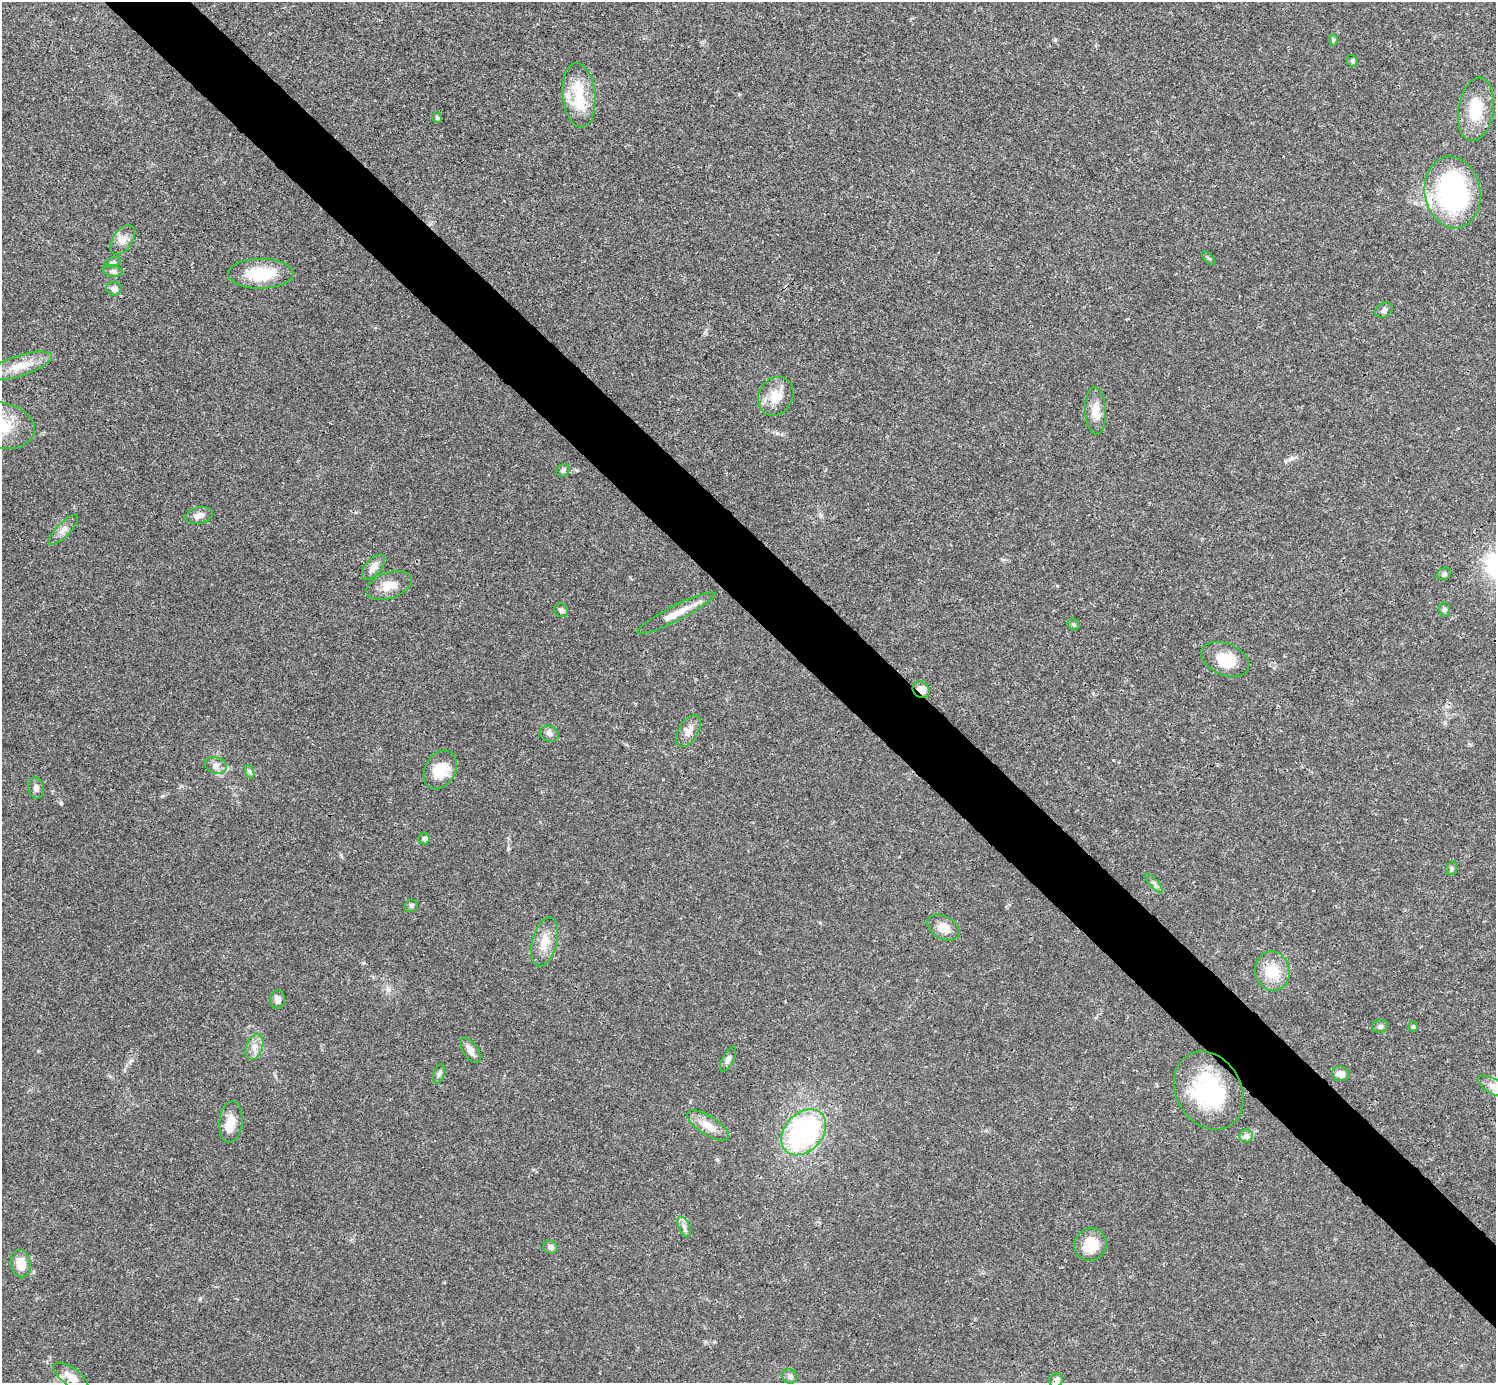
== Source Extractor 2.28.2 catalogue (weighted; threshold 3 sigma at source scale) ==
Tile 6 of 4 x 4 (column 2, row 2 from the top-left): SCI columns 1497-2990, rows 2921-4301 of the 5982 x 5981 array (HDU 1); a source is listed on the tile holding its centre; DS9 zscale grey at full resolution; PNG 1498 x 1385 px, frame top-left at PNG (2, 2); each listed source drawn as its Kron ellipse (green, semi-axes under 4 px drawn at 4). Shown black and unused: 5% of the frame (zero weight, under 3 of 4 exposures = <1% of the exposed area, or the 3 px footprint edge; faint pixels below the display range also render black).
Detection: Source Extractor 2.28.2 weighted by HDU 2 'WHT'; one run over the whole footprint, this tile lists its part. Background 0.0208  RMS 0.0022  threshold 0.0101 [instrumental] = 3 sigma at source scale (4.5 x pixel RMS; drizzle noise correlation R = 1.50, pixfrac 1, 0.05/0.05 arcsec/px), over >= 5 px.
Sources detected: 70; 3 inside a brighter object's white glare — neither listed nor drawn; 4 inside a brighter listed object's ellipse — not listed separately; the other 63 listed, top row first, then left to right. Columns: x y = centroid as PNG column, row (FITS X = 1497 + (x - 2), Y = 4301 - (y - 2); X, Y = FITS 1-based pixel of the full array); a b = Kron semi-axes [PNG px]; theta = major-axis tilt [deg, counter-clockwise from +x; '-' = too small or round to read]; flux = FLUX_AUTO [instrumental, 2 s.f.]
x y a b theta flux
1333 40 6 4 88 0.31
1352 61 6 5 - 0.38
579 95 32 16 -84 7.4
1476 109 32 17 81 7.9
437 118 6 4 -55 0.38
1452 192 36 28 -79 42
123 240 17 9 56 2
1209 258 8 3 -45 0.31
113 262 8 5 19 0.42
113 271 9 6 -8 0.68
261 274 32 15 0 9.5
114 289 8 7 - 1.1
1384 310 9 7 36 0.75
20 366 34 10 18 4.6
776 396 20 17 58 4.3
1095 411 24 10 -88 3
2 426 33 23 -10 8.5
563 470 7 6 - 0.6
199 516 14 8 11 1.4
63 530 20 6 46 1.4
373 567 15 8 49 1.8
1444 574 7 6 - 0.57
389 586 23 13 19 3.5
561 610 7 6 - 0.68
1444 610 7 5 -88 0.46
676 613 43 7 27 3.5
1073 625 6 5 - 0.38
1225 659 25 16 -23 5.2
921 690 9 7 -40 2.1
688 731 18 9 59 1.9
549 734 9 7 -17 0.81
216 765 11 8 -19 1.2
440 770 20 15 61 5.3
250 772 7 4 -71 0.42
36 788 11 7 -78 1
424 839 5 5 - 0.78
1452 868 7 5 78 0.43
1154 883 12 3 -49 0.56
411 906 7 5 24 0.47
943 928 17 11 -29 2.7
545 942 25 12 75 3.6
1272 971 20 17 -80 6.1
278 1000 9 7 86 1.2
1380 1026 8 6 16 0.57
1413 1027 5 4 - 0.28
254 1047 13 8 70 1.7
470 1050 14 7 -57 1.4
728 1059 13 5 63 0.81
439 1074 10 5 73 0.65
1341 1074 9 7 -19 1.8
1492 1086 16 7 -31 1.6
1209 1091 41 32 -60 23
231 1122 21 11 84 3
708 1125 24 9 -33 3.1
804 1132 26 18 48 40
1246 1136 7 7 - 0.69
684 1227 11 5 -65 0.85
1090 1245 16 15 - 5.7
550 1247 7 6 - 0.82
21 1264 14 9 -78 3.7
790 1376 8 6 -32 0.65
71 1377 21 9 -36 2.4
1056 1380 7 6 - 0.77
Overlapping masked pixels (flux is a lower limit): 2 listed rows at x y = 921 690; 1056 1380
Isophote crosses this tile's border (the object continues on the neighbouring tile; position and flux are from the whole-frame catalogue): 3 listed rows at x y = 2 426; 1492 1086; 1056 1380
Unlisted compact peaks at least as high as the median listed source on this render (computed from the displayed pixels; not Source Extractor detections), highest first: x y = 508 849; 363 963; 200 1298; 717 1160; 1055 40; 38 1051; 61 803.